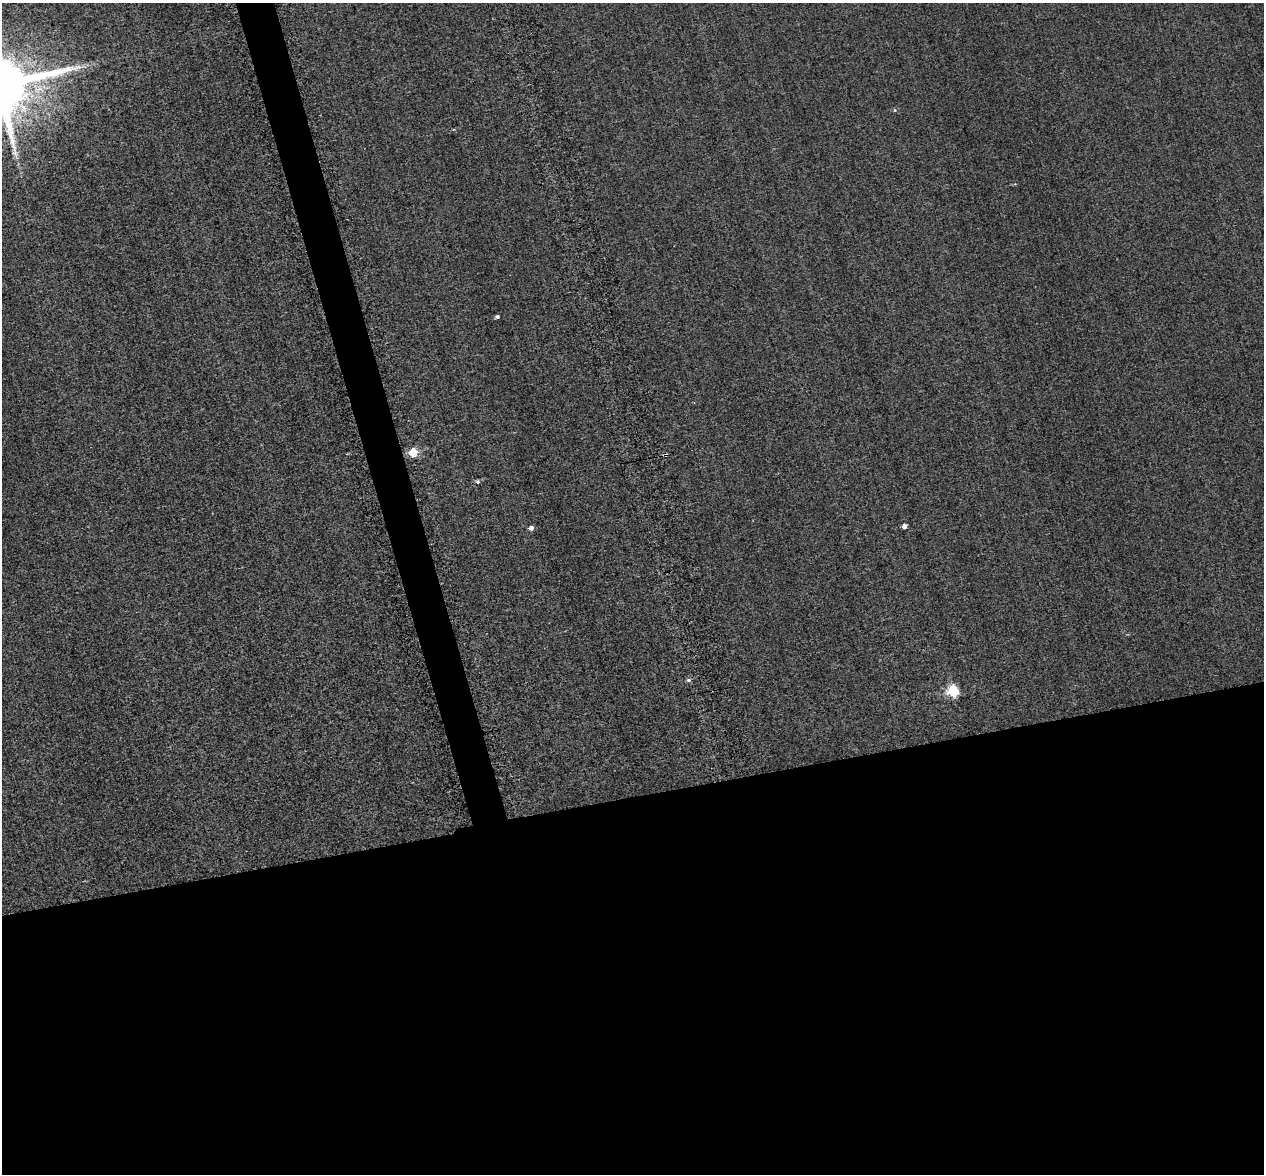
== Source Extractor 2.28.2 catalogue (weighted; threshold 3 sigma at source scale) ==
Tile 15 of 4 x 4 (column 3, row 4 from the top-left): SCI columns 2591-3852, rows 492-1663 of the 5399 x 5373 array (HDU 1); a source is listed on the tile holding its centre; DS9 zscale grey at full resolution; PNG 1266 x 1176 px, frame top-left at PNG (2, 3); no overlay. Shown black and unused: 34% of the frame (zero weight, under 2 of 3 exposures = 12% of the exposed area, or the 3 px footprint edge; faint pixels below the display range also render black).
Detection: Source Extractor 2.28.2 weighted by HDU 2 'WHT'; one run over the whole footprint, this tile lists its part. Background 0.287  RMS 3.4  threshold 15.4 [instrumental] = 3 sigma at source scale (4.5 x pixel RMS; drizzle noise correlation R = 1.50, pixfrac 1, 0.05/0.05 arcsec/px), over >= 5 px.
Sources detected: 9; all 9 listed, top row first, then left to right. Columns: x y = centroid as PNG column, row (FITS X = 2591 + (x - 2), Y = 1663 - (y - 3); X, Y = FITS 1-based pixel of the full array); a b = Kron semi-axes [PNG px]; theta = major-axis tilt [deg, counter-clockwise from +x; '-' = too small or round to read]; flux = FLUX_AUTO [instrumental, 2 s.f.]
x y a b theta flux
895 110 5 4 - 510
497 317 4 3 - 1000
413 453 5 5 - 16000
665 455 3 3 - 1400
477 482 5 4 - 940
905 526 4 4 - 2100
531 528 5 4 - 1700
688 680 3 3 - 2000
954 691 6 6 - 33000
Overlapping masked pixels (flux is a lower limit): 1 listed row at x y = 665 455